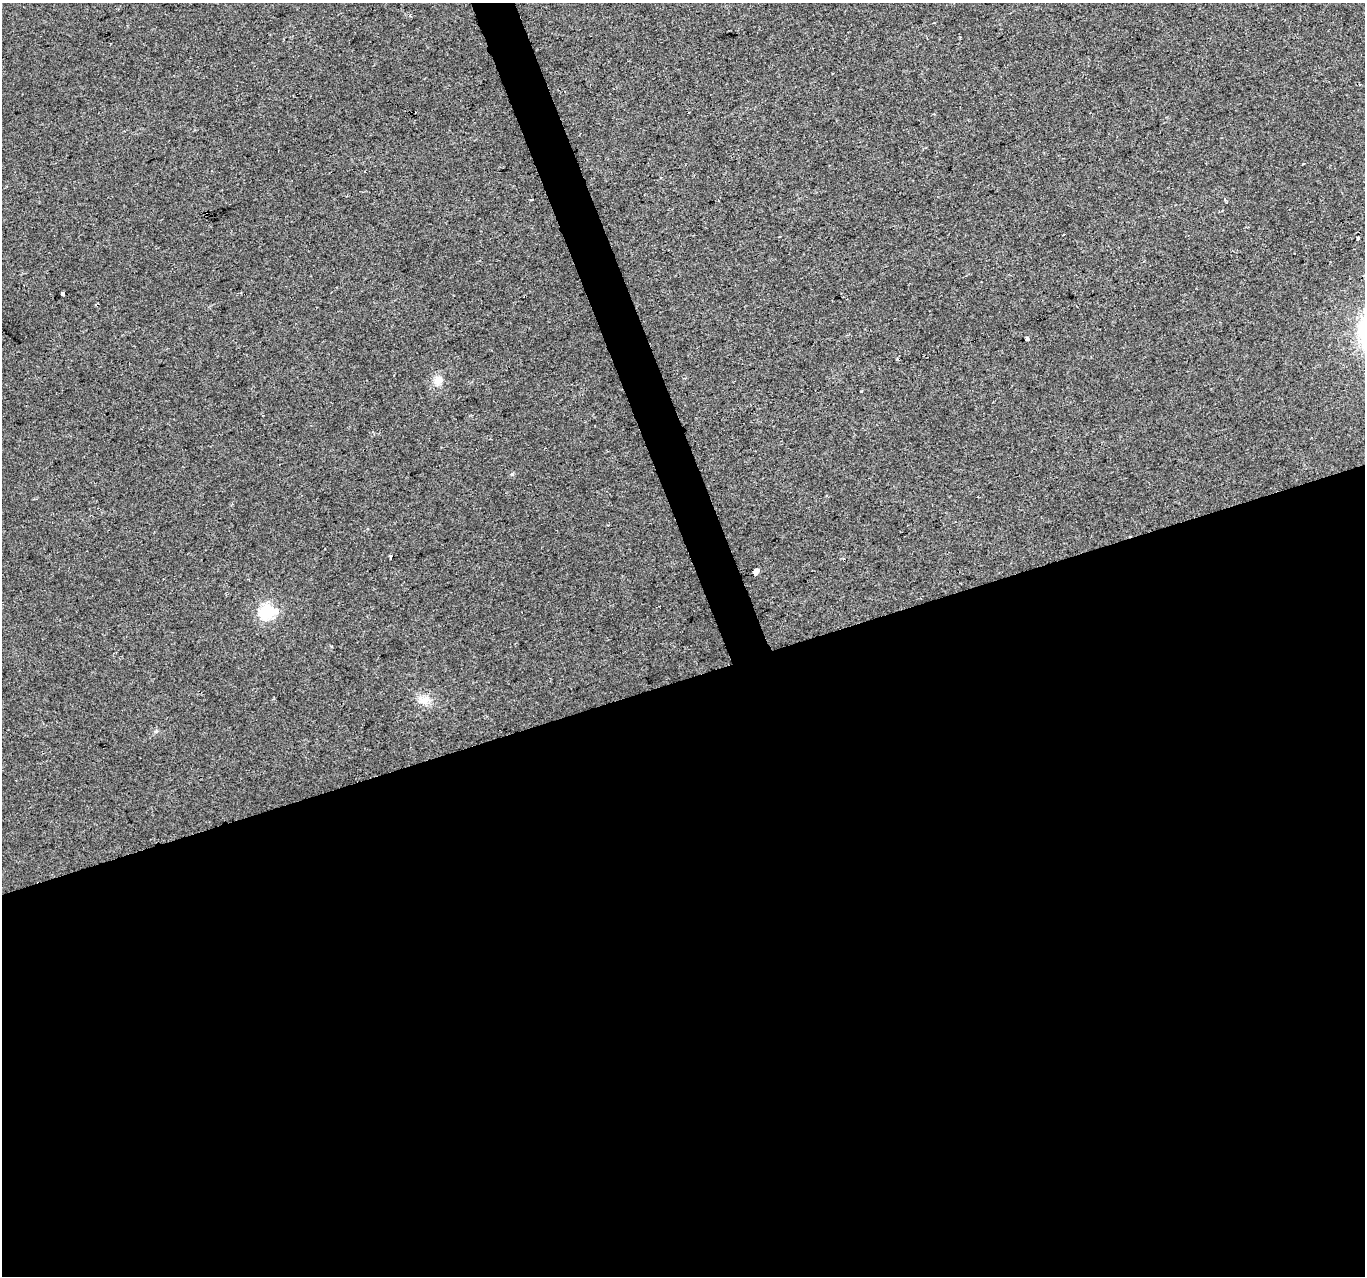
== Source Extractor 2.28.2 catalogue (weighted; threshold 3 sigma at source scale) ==
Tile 15 of 4 x 4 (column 3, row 4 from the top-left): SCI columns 2729-4091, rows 125-1398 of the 5455 x 5287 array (HDU 1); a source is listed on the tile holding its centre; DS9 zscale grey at full resolution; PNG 1367 x 1278 px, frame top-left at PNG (2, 3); no overlay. Shown black and unused: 49% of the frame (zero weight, under 2 of 3 exposures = <1% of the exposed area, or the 3 px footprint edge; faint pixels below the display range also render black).
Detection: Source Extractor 2.28.2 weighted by HDU 2 'WHT'; one run over the whole footprint, this tile lists its part. Background 0.0183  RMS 0.006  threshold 0.0268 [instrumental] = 3 sigma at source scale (4.5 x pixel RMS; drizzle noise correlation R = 1.50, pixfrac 1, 0.0396/0.0396 arcsec/px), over >= 5 px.
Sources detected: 11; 1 cosmic-ray / hot-pixel residue — not listed; the other 10 listed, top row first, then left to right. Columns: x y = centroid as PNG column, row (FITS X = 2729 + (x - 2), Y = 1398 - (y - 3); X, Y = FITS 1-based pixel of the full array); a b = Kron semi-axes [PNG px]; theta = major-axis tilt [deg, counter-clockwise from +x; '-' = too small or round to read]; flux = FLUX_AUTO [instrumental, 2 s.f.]
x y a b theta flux
532 200 3 2 - 0.82
1358 239 4 3 - 4.9
63 294 3 3 - 4.4
1027 339 4 3 - 2.8
438 380 12 11 - 5.7
861 391 2 2 - 0.5
391 557 3 3 - 1.1
756 571 6 4 41 43
267 611 8 7 - 81
424 700 16 12 18 6.2
Overlapping masked pixels (flux is a lower limit): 1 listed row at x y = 756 571
Unlisted compact peaks at least as high as the median listed source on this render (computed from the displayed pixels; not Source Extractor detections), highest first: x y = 512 474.